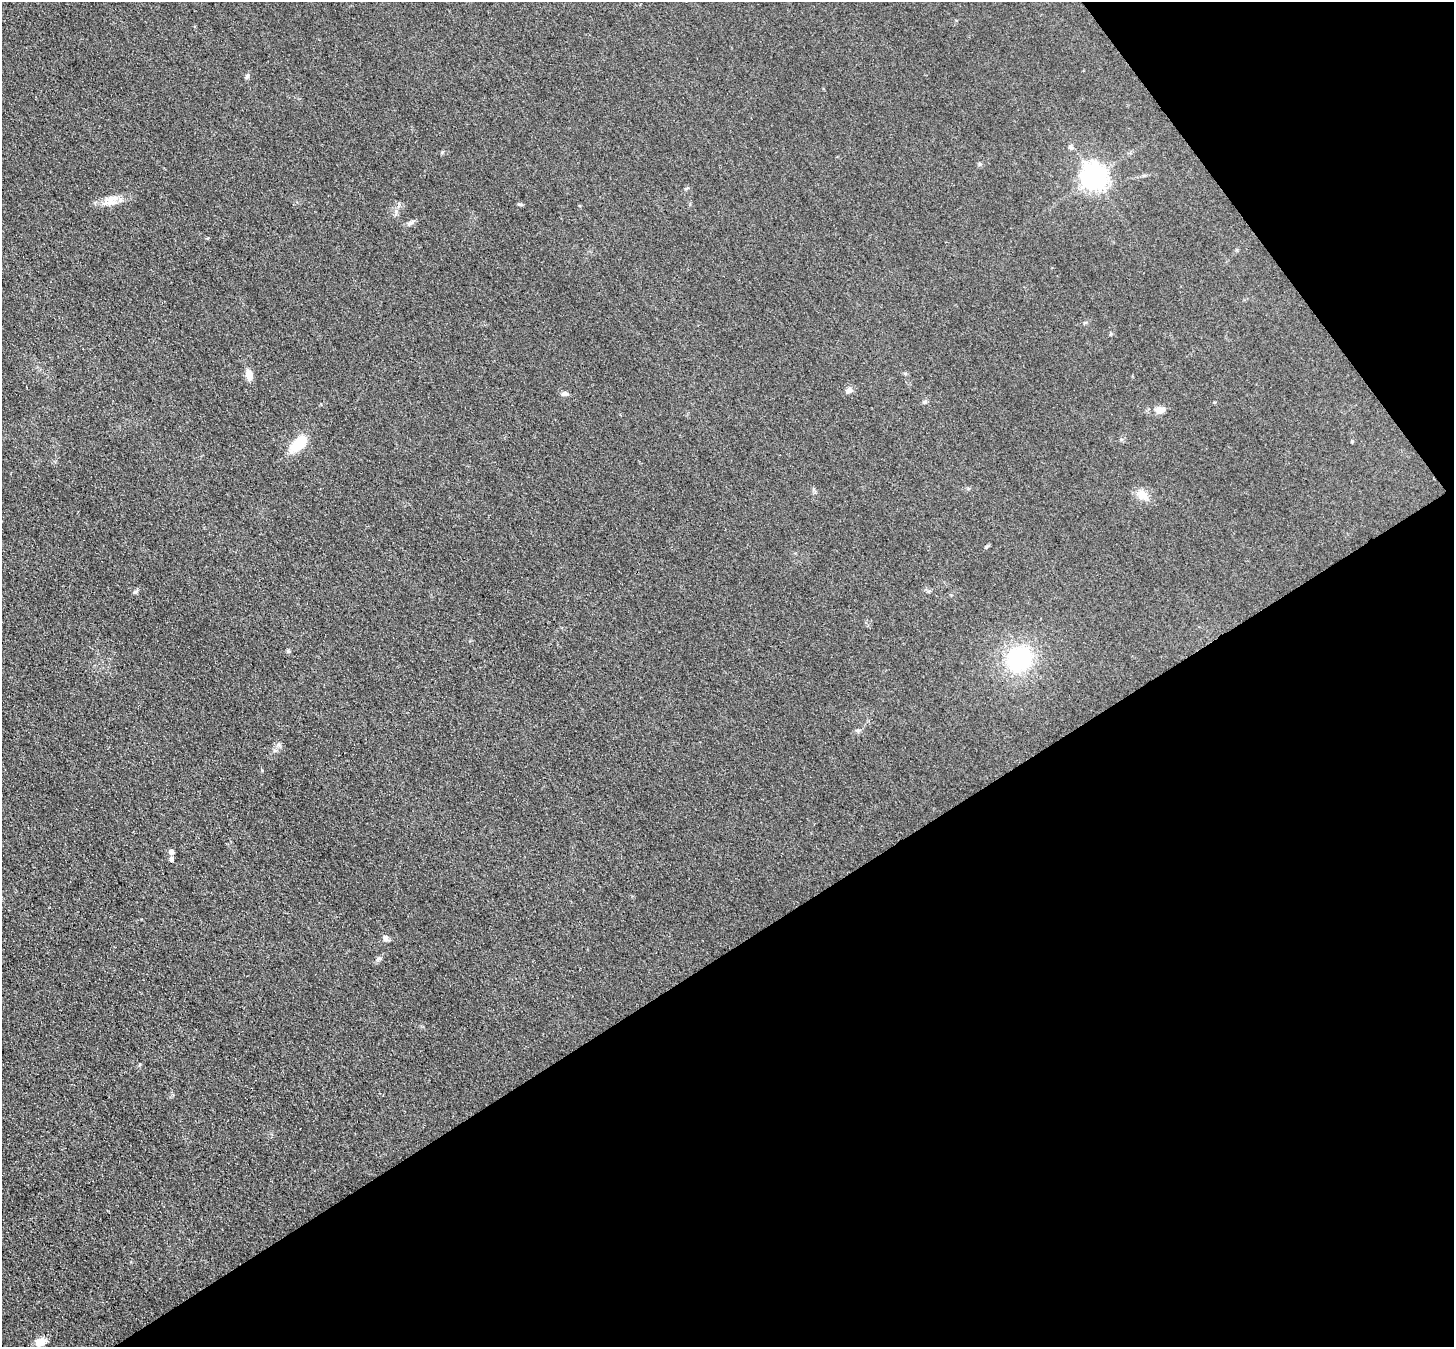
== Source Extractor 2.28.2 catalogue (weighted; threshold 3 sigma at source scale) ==
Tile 12 of 4 x 4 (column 4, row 3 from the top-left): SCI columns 4433-5884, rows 1554-2898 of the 5962 x 5933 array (HDU 1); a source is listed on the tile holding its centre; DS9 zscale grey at full resolution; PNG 1456 x 1349 px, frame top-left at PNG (2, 2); no overlay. Shown black and unused: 34% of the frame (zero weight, under 3 of 4 exposures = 7% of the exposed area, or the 3 px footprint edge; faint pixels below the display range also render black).
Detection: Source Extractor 2.28.2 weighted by HDU 2 'WHT'; one run over the whole footprint, this tile lists its part. Background 0.0546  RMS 0.0095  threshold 0.0427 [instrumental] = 3 sigma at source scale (4.5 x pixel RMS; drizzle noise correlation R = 1.50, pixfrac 1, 0.05/0.05 arcsec/px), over >= 5 px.
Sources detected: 23; all 23 listed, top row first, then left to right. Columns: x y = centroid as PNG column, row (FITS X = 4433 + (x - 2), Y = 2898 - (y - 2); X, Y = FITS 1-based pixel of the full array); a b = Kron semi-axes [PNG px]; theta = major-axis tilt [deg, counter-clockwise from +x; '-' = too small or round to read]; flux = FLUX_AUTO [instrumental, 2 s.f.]
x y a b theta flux
247 76 8 4 65 1.9
1070 147 9 4 -59 1.8
1094 177 8 8 - 880
686 188 8 3 13 1.2
109 202 17 12 -8 11
520 204 7 4 -18 1.5
410 223 7 5 44 2.4
249 375 10 8 -78 8.4
849 390 8 7 - 3.7
565 394 8 6 5 2.7
925 402 6 4 1 1.5
1160 410 13 8 7 7.2
1352 441 4 3 - 1.1
298 444 23 11 42 25
1142 494 15 11 -39 10
135 592 6 5 - 1.7
1019 659 23 21 44 93
858 730 7 4 0 1.7
171 852 6 5 - 3.8
171 859 5 4 - 2.6
385 938 9 6 -56 2.9
379 959 7 5 44 2.3
40 1342 12 9 14 8.8
Unlisted compact peaks at least as high as the median listed source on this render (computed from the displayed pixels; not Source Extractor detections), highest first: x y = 288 651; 986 547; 980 164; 140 1064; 442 152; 262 771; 278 745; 1121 439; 905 373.